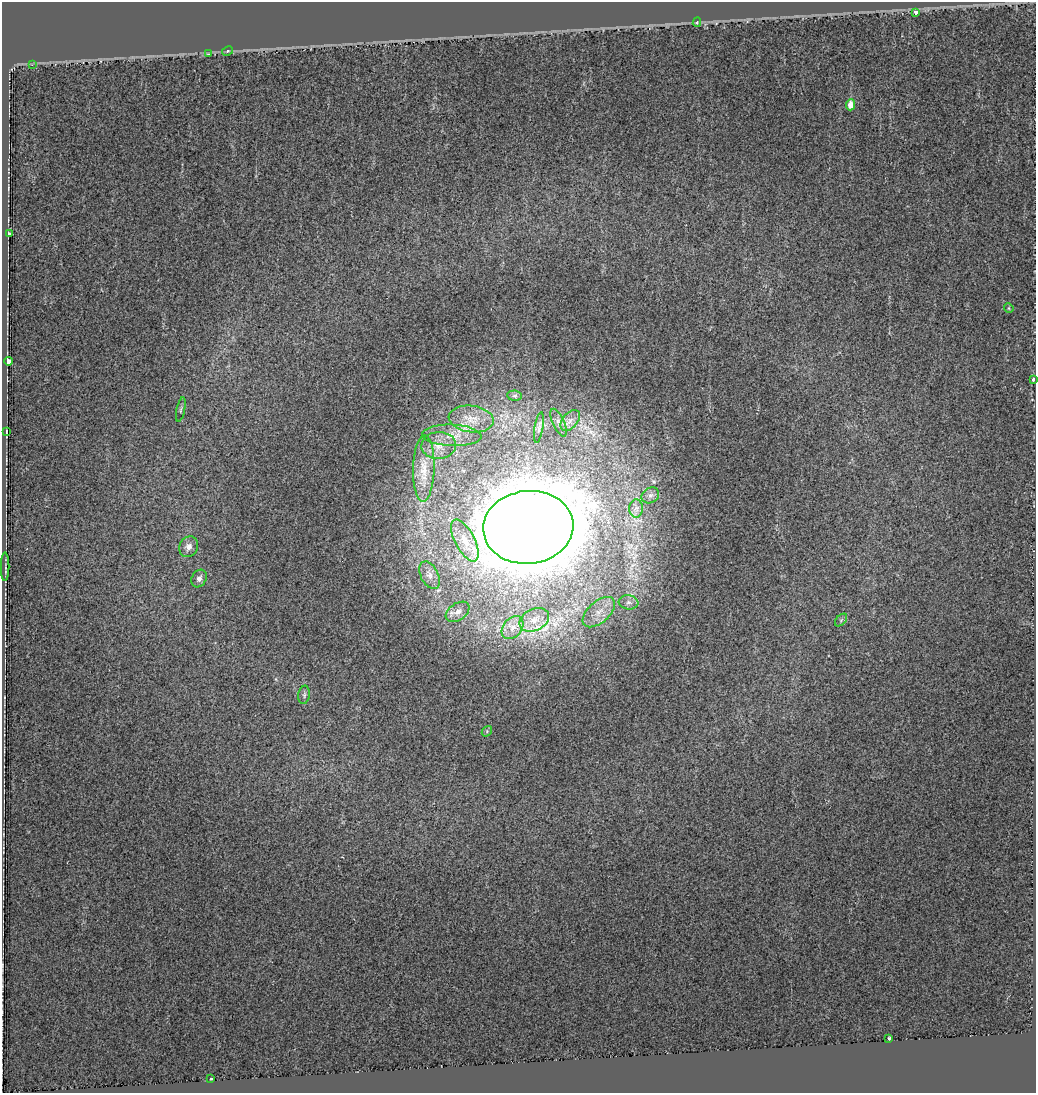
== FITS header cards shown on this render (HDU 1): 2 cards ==
NAXIS1  =                 1034
NAXIS2  =                 1091

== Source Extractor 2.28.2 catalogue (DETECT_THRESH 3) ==
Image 1034 x 1091 px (HDU 1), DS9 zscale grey, 1 PNG px = 1 image px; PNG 1038 x 1095 px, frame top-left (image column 1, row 1091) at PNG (2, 2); each listed source drawn as its Kron ellipse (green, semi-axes under 4 px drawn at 4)
Background 0.00164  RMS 0.013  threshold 0.0395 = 3 sigma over >= 5 px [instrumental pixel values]
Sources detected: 38; all 38 listed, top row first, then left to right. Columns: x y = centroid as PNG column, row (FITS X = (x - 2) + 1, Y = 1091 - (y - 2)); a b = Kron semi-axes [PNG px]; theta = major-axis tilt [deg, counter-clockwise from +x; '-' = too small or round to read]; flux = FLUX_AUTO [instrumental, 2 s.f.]
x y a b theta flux
915 12 4 3 - 32
697 22 5 3 - 2.7
228 51 6 4 29 1.6
209 54 3 2 - 1.6
32 65 3 2 - 1.1
851 105 5 4 - 12
9 234 4 3 - 2.9
1009 308 5 4 - 0.97
8 361 4 4 - 28
1033 379 3 3 - 5.1
515 396 7 5 -6 1.7
181 410 12 4 78 1.9
471 419 23 13 -7 16
570 420 12 7 51 5.8
559 423 15 5 -66 3.8
539 427 15 4 80 2.3
6 431 4 2 - 0.71
452 435 30 10 -2 17
439 445 17 13 3 13
424 468 33 10 89 17
650 495 9 7 34 3.9
636 508 9 7 89 3.8
528 527 45 36 6 6300
465 541 23 10 -63 14
189 547 11 9 62 5.9
5 567 14 2 90 0.85
430 575 15 8 -63 6.2
199 578 9 7 61 4.4
628 602 10 7 -7 4.5
458 612 13 8 34 6.4
599 612 19 10 42 13
534 620 16 11 26 11
841 620 7 4 46 1.7
513 628 13 9 51 7.9
304 695 9 5 81 2.6
487 731 6 4 49 1.2
889 1039 3 3 - 4.9
211 1079 3 3 - 1.5
At the frame edge (FLAGS 8, measured only in part): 1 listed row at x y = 1033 379